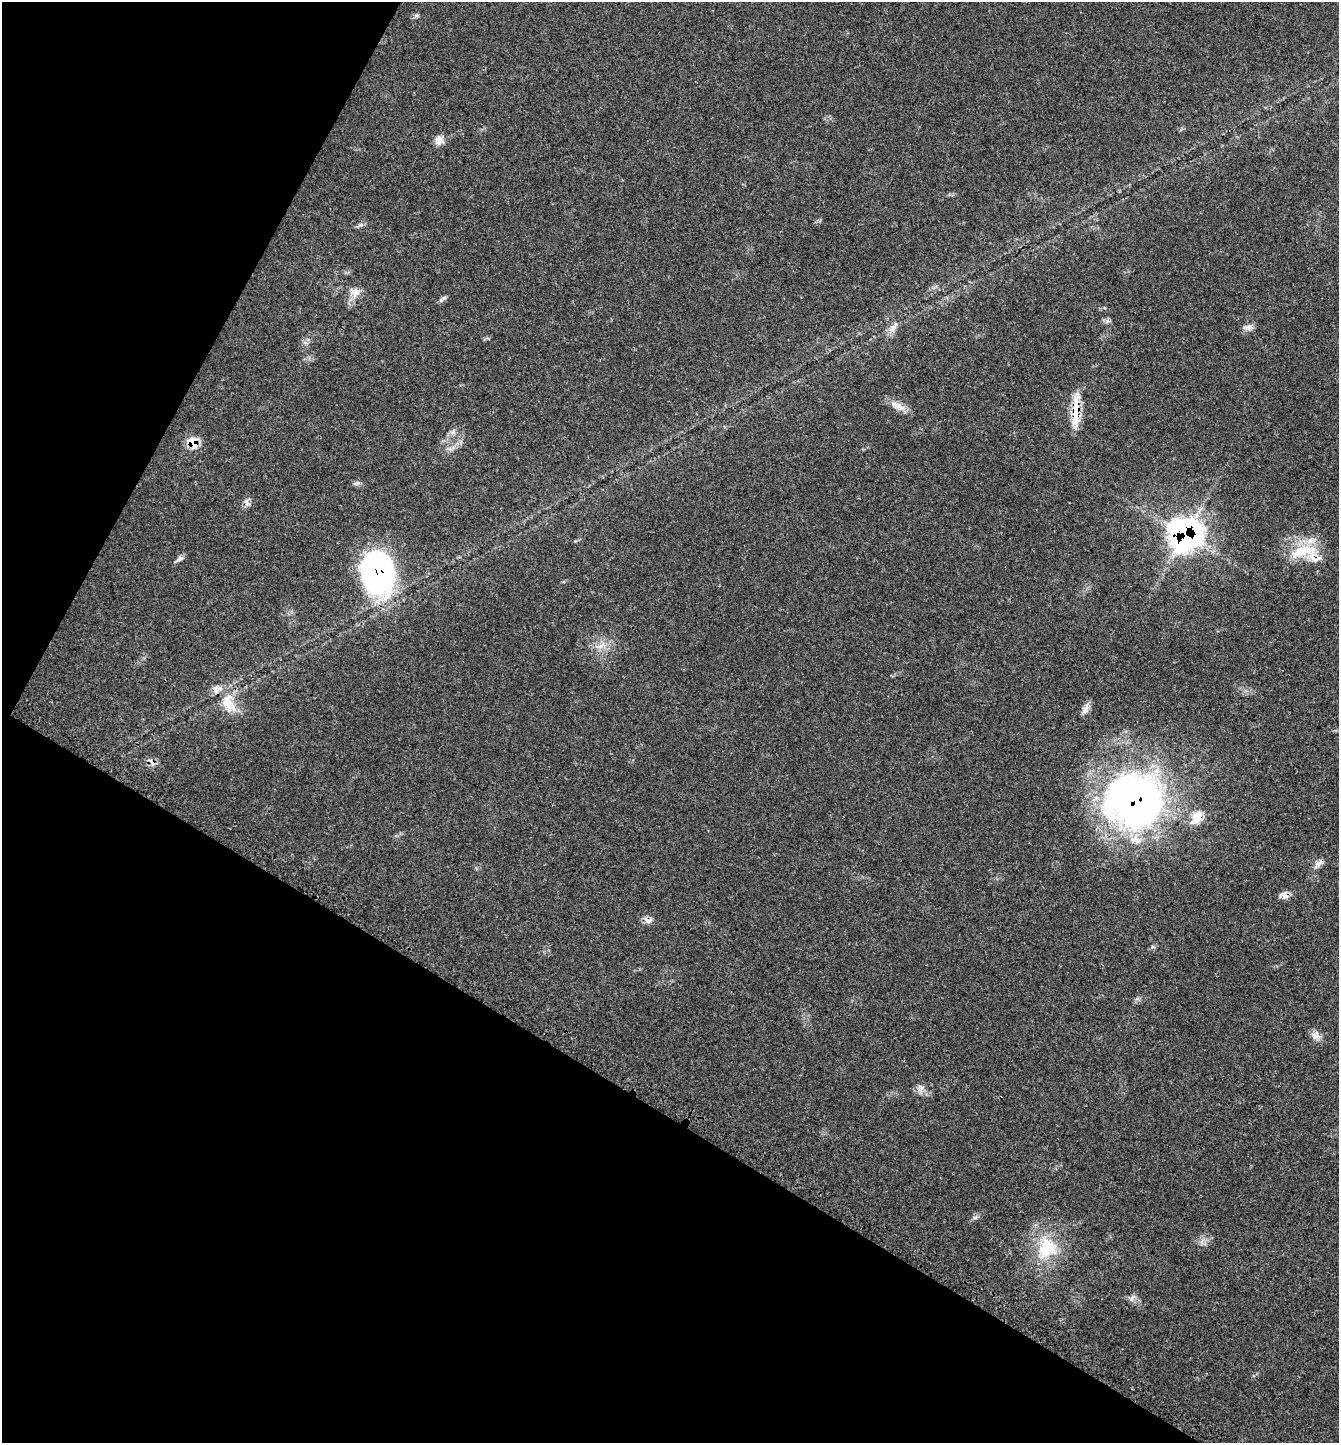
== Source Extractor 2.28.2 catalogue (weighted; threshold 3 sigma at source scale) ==
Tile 9 of 4 x 4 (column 1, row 3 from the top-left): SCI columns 185-1521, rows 1484-2924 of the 5851 x 5844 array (HDU 1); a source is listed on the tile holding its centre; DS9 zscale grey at full resolution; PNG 1341 x 1445 px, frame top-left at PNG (2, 2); no overlay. Shown black and unused: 30% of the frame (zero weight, under 3 of 4 exposures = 2% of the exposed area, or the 3 px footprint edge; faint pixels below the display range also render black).
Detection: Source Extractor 2.28.2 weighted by HDU 2 'WHT'; one run over the whole footprint, this tile lists its part. Background 0.0451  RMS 0.0045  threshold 0.0202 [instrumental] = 3 sigma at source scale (4.5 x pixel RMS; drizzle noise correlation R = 1.50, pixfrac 1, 0.05/0.05 arcsec/px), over >= 5 px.
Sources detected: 34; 3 inside a brighter listed object's ellipse — not listed separately; the other 31 listed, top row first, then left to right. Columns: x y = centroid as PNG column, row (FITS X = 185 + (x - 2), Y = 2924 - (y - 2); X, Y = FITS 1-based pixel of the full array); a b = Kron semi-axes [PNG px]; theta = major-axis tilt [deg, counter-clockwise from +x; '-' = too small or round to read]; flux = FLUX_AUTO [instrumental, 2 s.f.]
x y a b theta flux
417 15 6 5 - 0.76
439 140 13 12 - 3
361 225 7 4 0 0.92
356 293 16 10 65 4
441 300 8 5 43 1
1248 327 14 7 0 2
892 329 9 8 - 2.4
899 406 17 10 -28 4.2
1076 411 46 8 88 12
453 432 10 7 46 1.8
193 443 11 9 -51 8.2
356 483 10 4 1 1
247 503 13 6 -65 1.7
1185 534 16 16 - 210
1302 551 41 14 15 14
179 559 12 5 34 1.4
378 572 49 35 -79 82
600 646 9 3 45 1.4
229 704 31 17 -67 11
1085 709 17 6 65 2.4
152 762 12 5 -47 1.7
1135 801 64 60 11 210
1197 817 20 14 52 6.6
1319 863 13 7 27 2
1284 895 11 8 -23 2.6
648 920 13 8 -3 2.3
1315 1035 12 11 - 2.8
921 1087 12 5 -41 1.9
975 1217 7 4 1 0.83
1047 1248 32 29 43 21
1132 1298 10 5 51 1.3
Overlapping masked pixels (flux is a lower limit): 10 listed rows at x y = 1076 411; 193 443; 1185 534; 1302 551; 378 572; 152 762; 1135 801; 1197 817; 1284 895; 648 920